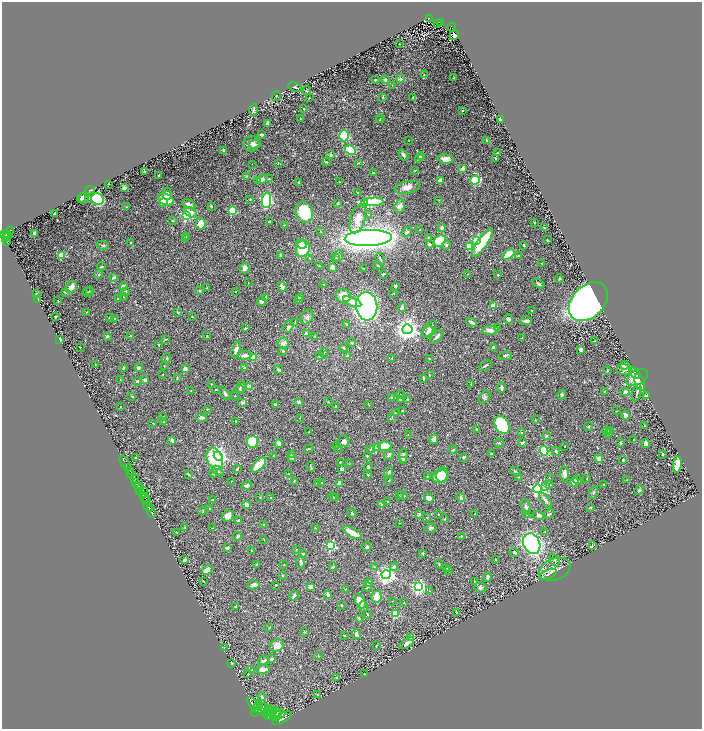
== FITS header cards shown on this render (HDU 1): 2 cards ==
NAXIS1  =                 1400
NAXIS2  =                 1453

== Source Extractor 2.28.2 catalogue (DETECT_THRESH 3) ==
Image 1400 x 1453 px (HDU 1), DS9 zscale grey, zoomed out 1/2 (1 PNG px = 2 x 2 image px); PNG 704 x 731 px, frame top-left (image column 1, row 1453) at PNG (2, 2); each listed source drawn as its Kron ellipse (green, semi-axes under 4 px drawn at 4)
Background 0.587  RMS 0.017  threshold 0.05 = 3 sigma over >= 5 px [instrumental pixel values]
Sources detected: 597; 44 cannot appear on this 1/2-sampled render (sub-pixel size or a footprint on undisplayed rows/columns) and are neither listed nor drawn; of the other 553, the 500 brightest by FLUX_AUTO listed and drawn (53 fainter detections omitted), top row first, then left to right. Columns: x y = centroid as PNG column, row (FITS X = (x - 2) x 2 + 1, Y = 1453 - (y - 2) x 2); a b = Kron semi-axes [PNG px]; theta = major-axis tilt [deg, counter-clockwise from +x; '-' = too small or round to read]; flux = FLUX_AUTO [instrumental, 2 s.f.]
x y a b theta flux
429 19 4 2 - 150
437 23 2 1 - 26
440 23 4 2 - 110
452 27 4 1 - 72
454 35 5 3 - 38
399 44 2 1 - 1.8
424 75 3 2 - 2.1
454 78 2 2 - 1.9
400 79 2 2 - 30
375 80 3 2 - 1.7
385 80 4 3 - 8.4
392 85 3 2 - 1.5
295 87 7 2 -20 4.8
307 91 4 2 - 2.4
276 96 5 2 - 1.7
383 97 3 2 - 3
309 98 2 1 - 1.3
413 98 3 2 - 3.7
304 109 2 2 - 8.3
253 110 6 3 87 4.5
462 110 2 2 - 1.7
300 119 2 2 - 2.1
381 119 2 1 - 1.5
379 120 2 1 - 1.4
500 120 4 3 - 16
267 123 3 2 - 5.9
262 134 3 2 - 5.4
344 136 5 5 - 190
487 140 3 2 - 3
409 141 2 1 - 1.3
251 144 8 8 - 20
255 144 5 3 - 6.1
224 150 2 2 - 15
350 150 6 4 -25 130
497 153 3 2 - 2.9
331 155 3 3 - 5.5
403 155 6 3 -54 10
419 157 5 3 - 5.9
422 157 3 3 - 8
446 159 8 4 -8 21
496 159 3 2 - 3.5
326 162 4 3 - 3.7
278 163 3 2 - 1.5
358 163 4 3 - 2.2
252 164 2 2 - 1.2
463 168 2 2 - 31
415 170 3 3 - 2.5
144 171 2 1 - 2.1
373 173 2 2 - 2.7
159 176 2 2 - 2.7
246 176 3 2 - 2
262 179 5 4 - 9
269 179 2 2 - 3
475 180 5 4 - 150
258 181 3 3 - 6.6
440 181 3 2 - 25
339 182 3 2 - 1.9
299 183 4 3 - 4.1
108 184 2 1 - 1.3
407 187 13 6 12 27
124 188 3 3 - 9.9
90 190 5 2 - 2
357 192 2 2 - 1.4
167 194 6 4 -88 12
81 198 5 2 - 5.7
84 198 6 5 - 10
97 199 6 5 - 250
166 199 8 5 -22 58
250 199 3 2 - 1.6
267 200 7 4 85 400
439 200 3 2 - 1.2
374 202 9 4 2 150
164 203 4 3 - 56
338 203 3 2 - 3.6
365 203 3 3 - 140
189 204 7 3 -23 19
211 206 3 3 - 2.2
400 206 7 5 64 13
126 207 3 2 - 2
232 211 3 3 - 140
191 212 7 4 -30 24
304 212 11 8 -69 150
55 213 3 2 - 6.2
368 214 4 2 - 1.7
187 215 4 3 - 330
358 219 15 7 73 47
172 221 3 2 - 1.6
270 221 3 2 - 3.4
534 223 3 2 - 2
201 224 6 5 - 40
284 225 3 2 - 1.6
544 227 2 2 - 3.9
442 228 4 3 - 11
420 230 2 2 - 2
321 232 3 2 - 1.7
407 232 6 3 43 9.3
8 233 7 2 56 330
34 233 3 2 - 4.6
4 234 4 3 - 490
7 235 4 2 - 300
187 236 3 2 - 6
6 237 4 1 - 93
428 237 3 2 - 2.7
368 238 23 8 2 3300
186 239 3 3 - 3.3
547 240 3 2 - 3
7 241 4 2 - 170
440 241 6 5 - 120
476 241 3 3 - 210
131 242 2 2 - 3.9
482 242 17 5 55 120
301 244 5 4 - 14
429 244 3 2 - 9.8
102 245 6 3 -11 5.1
446 245 4 4 - 5.3
524 245 3 2 - 3.9
469 246 4 3 - 74
303 249 8 6 68 100
508 254 7 4 41 62
62 255 3 3 - 99
519 255 3 3 - 3
280 256 4 3 - 3.1
338 256 6 4 70 5.9
310 258 3 2 - 1.9
335 258 3 3 - 2.3
380 259 6 3 -65 3.9
542 263 2 2 - 1.2
319 265 2 2 - 1.3
378 265 3 2 - 2.4
102 267 4 2 - 4.5
332 267 4 3 - 17
245 268 5 5 - 13
364 268 4 3 - 2.2
384 274 2 2 - 4.5
467 274 3 2 - 1.8
99 275 3 2 - 3.3
498 275 3 2 - 2.4
114 277 4 3 - 8.3
559 278 4 2 - 2.5
248 283 3 2 - 1.2
538 283 6 3 -29 5.9
324 284 2 2 - 2
123 286 4 3 - 11
395 286 2 2 - 12
71 287 6 5 - 19
282 287 5 3 - 15
207 288 4 2 - 2.4
200 290 4 3 - 2.9
89 291 3 2 - 2.1
126 291 3 3 - 3.5
236 291 2 2 - 1.2
65 292 2 2 - 15
88 292 5 3 - 2.7
37 293 2 2 - 1.2
394 293 3 2 - 1.5
343 296 7 7 - 47
124 297 3 2 - 1.7
265 297 3 2 - 2.7
300 297 3 2 - 10
38 299 2 2 - 2.4
118 299 3 2 - 4
298 299 3 3 - 7.8
58 301 3 2 - 2.5
261 301 4 4 - 6.3
352 302 10 4 -21 24
588 302 22 16 45 2900
494 305 4 3 - 23
367 306 14 10 -84 1200
402 307 4 3 - 7.9
532 311 3 2 - 2.6
86 312 3 2 - 1.3
178 313 3 2 - 3.1
192 316 2 2 - 1.7
55 317 3 2 - 3.1
307 317 8 5 57 9.6
110 318 3 2 - 3.2
115 319 4 3 - 6.5
508 319 4 4 - 11
526 321 6 3 1 9.3
295 322 4 3 - 2
471 322 5 2 - 11
347 324 3 2 - 2
288 327 6 4 58 8.8
245 328 3 3 - 2.7
497 328 3 2 - 2.3
407 329 5 5 - 2500
430 329 10 5 54 20
490 330 8 4 4 23
428 331 6 5 - 13
306 334 4 3 - 8.3
107 336 2 2 - 16
131 336 3 3 - 7.2
207 336 2 1 - 1.3
315 336 3 3 - 2.7
437 337 8 3 45 11
522 338 3 2 - 1.3
60 339 3 2 - 4.7
165 339 3 2 - 1.8
595 341 3 2 - 1.5
283 343 6 5 - 15
352 343 4 2 - 3.3
159 345 3 2 - 2.4
80 347 3 2 - 1.3
493 347 2 2 - 6.4
344 348 3 3 - 2.7
236 349 8 4 70 14
581 349 3 3 - 9.8
283 351 4 3 - 3.5
324 353 5 3 - 3.3
245 355 6 3 6 18
319 356 3 3 - 5.6
347 356 4 4 - 7
505 356 7 4 10 5.3
254 357 2 2 - 63
166 358 5 2 - 2.5
392 358 3 2 - 1.9
429 359 2 2 - 3.7
95 365 3 2 - 2
164 365 2 1 - 1.4
624 365 4 4 - 16
485 366 7 2 32 3.7
123 368 4 3 - 4.3
139 368 4 3 - 7.8
244 368 3 2 - 5.9
185 369 2 2 - 37
278 369 4 3 - 5.1
607 370 3 2 - 2.8
624 370 7 5 -13 9.2
635 373 6 4 -40 19
162 374 3 2 - 1.7
429 375 4 2 - 1.7
177 378 4 3 - 2.4
423 378 3 2 - 4.3
637 378 12 7 33 44
120 380 3 2 - 1.5
145 380 3 3 - 13
137 381 3 3 - 3.2
640 382 8 5 -70 27
212 384 2 2 - 2
471 384 3 1 - 1.2
240 387 6 2 59 3.5
250 387 3 2 - 19
501 388 5 3 - 6.9
215 389 2 2 - 2.2
240 390 4 3 - 2.5
191 391 2 2 - 1.9
604 391 3 2 - 1.4
625 392 4 4 - 7.8
225 393 7 3 -57 9.3
637 393 9 2 75 4.1
401 395 4 3 - 2.7
562 395 5 4 - 6.5
647 395 3 3 - 3.8
132 396 3 2 - 2.4
235 396 3 2 - 1.8
392 397 4 3 - 2.7
485 397 7 5 55 7.8
400 399 3 3 - 7
408 400 3 3 - 5.7
242 402 5 3 - 5.5
298 402 3 3 - 9.9
328 402 3 2 - 1.6
275 405 4 3 - 4.8
369 405 4 2 - 2.1
120 406 2 1 - 1.4
336 406 3 2 - 2.3
207 409 3 2 - 2.5
402 411 2 2 - 2.1
617 411 2 2 - 1.3
396 413 4 2 - 2.7
625 415 4 3 - 14
163 417 3 2 - 2.4
392 417 4 2 - 2.1
201 418 5 4 - 6.7
300 418 2 2 - 1.6
535 420 3 2 - 1.6
236 421 2 2 - 3
164 422 3 3 - 3.6
153 423 2 2 - 1.8
502 425 9 7 -61 200
589 426 4 3 - 4.1
644 426 2 1 - 1.6
477 429 3 2 - 2.6
606 431 4 3 - 4
611 431 4 3 - 7.3
309 432 3 2 - 1.3
521 432 3 2 - 2.4
609 433 4 3 - 4.4
408 435 2 2 - 1.4
546 436 3 3 - 4.7
434 439 5 4 - 14
172 440 4 3 - 7
634 440 4 2 - 2.3
344 441 6 5 - 8.4
252 442 6 5 - 100
499 443 5 3 - 3.8
522 443 3 2 - 7.2
620 443 3 2 - 4.2
646 443 5 4 - 13
279 444 4 3 - 21
336 445 3 2 - 1.3
384 446 7 4 0 80
565 446 2 2 - 3.3
377 447 3 2 - 79
338 448 3 2 - 1.6
309 449 5 3 - 2.7
370 449 4 2 - 2.2
453 450 4 3 - 2.7
544 451 5 3 - 110
556 451 5 3 - 6.2
291 454 4 3 - 9.4
491 454 3 3 - 3.4
663 454 3 2 - 3.6
389 455 5 4 - 6.3
403 455 7 4 86 6.7
218 456 5 4 - 990
273 456 2 2 - 1.8
367 456 3 3 - 4.1
135 457 2 2 - 1.7
291 457 3 3 - 9.3
464 457 3 2 - 7
215 459 11 7 -68 150
599 459 4 3 - 20
404 460 4 3 - 14
623 460 2 2 - 3.8
340 462 2 2 - 4
125 463 9 2 -61 190
350 464 2 2 - 1.4
259 465 9 4 48 80
677 465 8 3 83 33
311 466 5 2 - 2.5
127 467 3 1 - 140
368 467 4 3 - 3.4
237 469 3 2 - 5.9
342 469 4 3 - 8.6
129 471 2 2 - 120
218 471 6 3 -44 5.6
515 471 5 2 - 5.3
389 472 6 4 77 8.1
131 473 2 2 - 160
213 473 4 4 - 4.1
288 474 2 2 - 2.2
564 474 8 4 -84 17
189 475 4 3 - 4.1
368 475 2 2 - 3.7
442 475 7 6 - 58
427 476 3 2 - 2.2
440 476 8 6 22 58
519 477 3 2 - 1.2
550 478 3 2 - 1.9
135 479 4 2 - 390
587 479 3 1 - 1.4
389 480 5 2 - 2
577 480 4 3 - 6.1
627 480 3 2 - 1.4
231 481 2 1 - 1.3
294 481 3 2 - 1.8
136 482 4 2 - 890
574 482 4 3 - 27
322 483 3 2 - 3.4
339 483 4 3 - 9.1
318 484 4 3 - 8.3
604 484 2 2 - 2.7
550 485 3 3 - 3.4
247 486 5 4 - 7.2
139 487 5 3 - 670
546 487 2 2 - 14
538 489 4 4 - 710
639 490 5 3 - 4
140 491 4 2 - 280
143 491 3 1 - 93
593 492 6 4 66 5.9
142 495 4 3 - 470
403 495 5 3 - 3.5
399 496 3 2 - 2.1
260 497 3 2 - 2.2
271 497 2 2 - 2.2
332 497 5 3 - 5
336 497 4 3 - 2.6
145 498 4 1 - 270
429 498 5 4 - 24
461 498 4 2 - 25
213 500 3 3 - 4
545 500 9 3 -52 10
146 501 4 2 - 330
388 502 3 2 - 2.8
247 505 4 4 - 16
382 505 4 3 - 2.8
148 506 6 2 -60 940
526 507 8 3 -77 7.6
210 508 2 2 - 2.8
590 508 4 3 - 3.2
203 511 5 2 - 1.9
151 512 6 3 -67 1100
352 513 5 4 - 3.9
475 513 2 2 - 1.4
419 514 4 3 - 5.6
438 514 3 3 - 2
526 514 3 2 - 2.1
549 514 6 3 28 4.1
539 515 6 4 -13 7.4
228 516 6 5 - 24
427 518 3 2 - 1.5
445 519 3 2 - 1.6
238 521 3 3 - 5.6
399 523 2 1 - 1.2
264 525 4 3 - 2.6
185 527 3 2 - 1.6
213 528 3 2 - 1.5
315 528 3 2 - 1.7
431 528 5 3 - 7.1
545 532 2 2 - 2.5
177 533 4 2 - 1.8
352 533 11 3 -29 51
238 536 4 4 - 4.7
461 536 4 3 - 3
264 540 3 2 - 1.5
532 544 10 8 -65 580
331 546 3 3 - 290
592 546 4 3 - 3
367 547 4 3 - 6.8
227 548 4 3 - 6.8
296 549 3 2 - 1.6
252 551 3 2 - 1.9
514 552 5 3 - 6.9
423 553 4 3 - 3.4
303 554 2 2 - 5.1
495 559 2 2 - 3.3
184 560 3 2 - 8.1
554 560 6 4 -65 7.1
301 562 6 3 -83 6.5
257 564 2 2 - 3.4
439 564 4 2 - 2.1
284 565 3 2 - 1.4
333 567 4 2 - 3.9
374 567 4 2 - 2.2
394 567 4 3 - 7.9
447 568 3 2 - 2.4
555 569 16 10 22 31
207 570 5 3 - 37
448 570 2 2 - 1.3
548 574 9 3 24 7.2
282 575 4 3 - 2.7
386 575 4 4 - 1200
488 577 5 3 - 7
204 581 3 1 - 1.2
474 581 3 2 - 1.7
369 582 4 3 - 12
253 585 6 3 12 13
276 585 2 2 - 4.6
310 587 3 3 - 15
367 587 5 3 - 4.5
419 587 4 4 - 660
480 587 6 5 - 7.4
346 589 3 2 - 1.5
430 591 2 2 - 1.4
328 595 4 3 - 10
294 596 5 3 - 11
377 597 6 5 - 46
360 601 7 4 -64 56
393 601 2 2 - 1.3
404 602 2 2 - 1.6
341 605 2 2 - 2.8
364 606 5 4 - 4.7
235 607 3 3 - 2.4
456 612 2 1 - 2.1
367 614 3 2 - 2.8
395 614 3 3 - 130
359 618 3 3 - 3.7
269 628 2 2 - 1.2
305 632 3 2 - 1.6
356 634 5 3 - 10
345 635 3 2 - 2.5
411 638 2 2 - 45
407 643 8 3 33 23
376 645 2 2 - 1.5
277 646 7 5 24 36
224 648 3 2 - 1.7
318 656 3 2 - 1.9
272 659 3 3 - 7.5
263 661 5 3 - 11
232 663 2 2 - 2.1
263 669 7 3 7 30
252 670 3 3 - 2.3
248 674 3 2 - 3.2
364 674 2 1 - 1.9
336 678 4 2 - 2.9
318 694 4 3 - 4
262 697 4 3 - 4
253 705 9 4 -58 2800
258 706 5 2 - 790
259 710 9 4 37 2800
265 710 7 4 -66 2000
269 710 5 2 - 840
271 712 6 2 26 930
273 714 3 2 - 520
276 714 7 3 -86 1400
280 714 6 2 20 800
269 715 5 3 - 980
282 718 10 4 31 2200
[53 fainter detections neither listed nor drawn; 44 sub-pixel or undisplayed-footprint detections neither listed nor drawn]